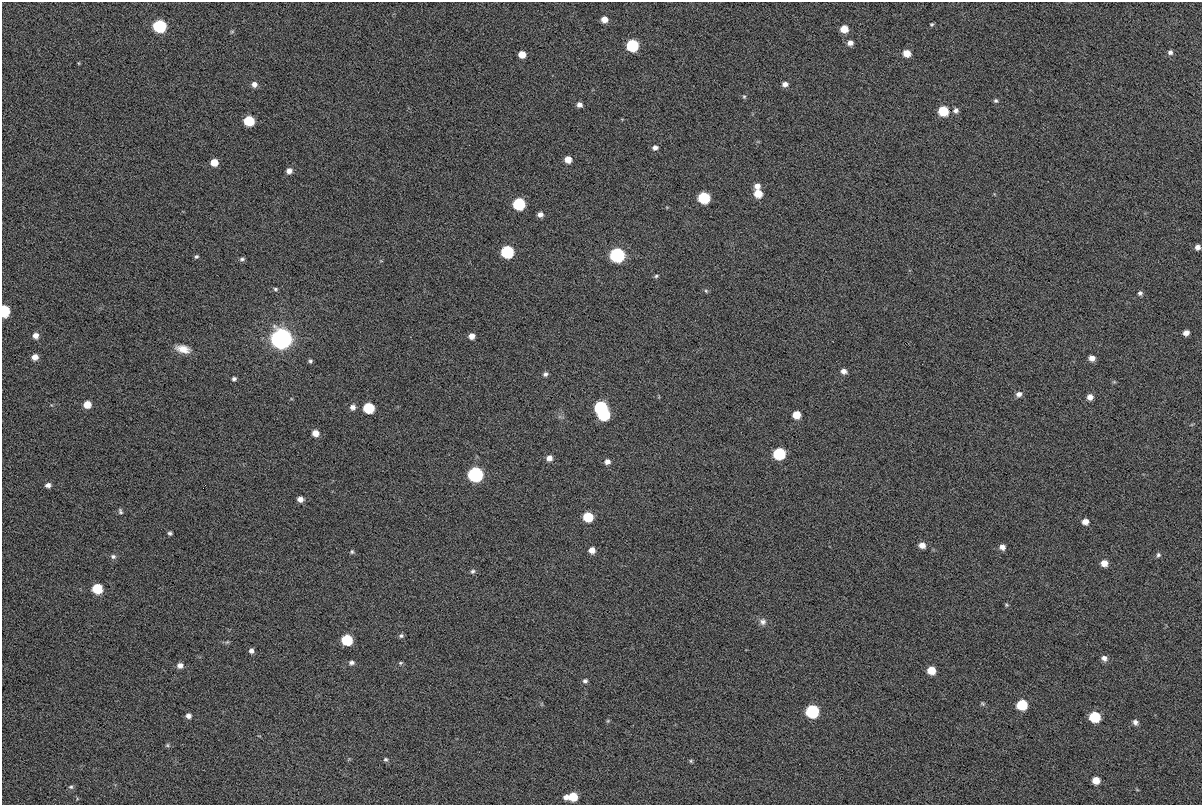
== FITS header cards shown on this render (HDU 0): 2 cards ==
NAXIS1  =                 1200
NAXIS2  =                  803

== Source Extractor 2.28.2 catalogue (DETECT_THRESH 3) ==
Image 1200 x 803 px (HDU 0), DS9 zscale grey, 1 PNG px = 1 image px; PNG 1204 x 807 px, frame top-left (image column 1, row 803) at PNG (2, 2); no overlay
Background 198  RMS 4.4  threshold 13.3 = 3 sigma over >= 5 px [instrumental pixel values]
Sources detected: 102; all 102 listed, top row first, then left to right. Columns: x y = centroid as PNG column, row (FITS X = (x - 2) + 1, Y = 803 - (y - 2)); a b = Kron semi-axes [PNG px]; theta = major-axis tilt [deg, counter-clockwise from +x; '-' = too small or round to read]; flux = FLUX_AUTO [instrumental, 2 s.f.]
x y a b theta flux
604 19 5 5 - 2500
932 24 5 4 - 400
159 26 7 7 - 40000
844 29 6 6 - 4500
232 32 6 4 1 310
850 43 6 6 - 1600
632 45 7 7 - 30000
1170 52 7 6 - 990
907 53 6 5 - 3800
522 54 6 5 - 3800
254 84 6 5 - 1400
785 84 6 6 - 1400
744 96 5 5 - 410
996 101 5 5 - 540
579 105 6 5 - 1300
956 110 7 6 - 1100
943 111 7 6 - 13000
249 121 7 6 - 15000
655 148 6 5 - 1100
568 159 6 5 - 3100
214 162 6 5 - 3800
289 171 5 5 - 1500
757 186 6 6 - 1900
758 193 7 6 - 5300
704 198 7 7 - 24000
519 204 7 7 - 30000
540 214 6 5 - 1300
1197 247 5 5 - 1400
507 252 7 7 - 36000
617 255 7 7 - 73000
196 257 4 4 - 440
242 259 7 4 9 600
656 276 6 4 18 480
275 289 5 4 - 460
706 291 5 5 - 460
1140 293 6 6 - 740
4 311 7 5 -85 23000
1186 333 5 5 - 1800
36 336 6 6 - 1600
471 336 5 5 - 1800
281 339 8 7 - 380000
183 349 13 7 -14 3200
35 357 6 6 - 2100
1092 358 6 5 - 2100
310 361 5 4 - 530
844 371 6 5 - 1400
545 374 6 5 - 850
234 379 4 4 - 660
1019 394 6 6 - 1300
1090 397 6 6 - 1900
87 404 7 7 - 4200
353 407 6 6 - 1200
601 407 7 6 - 38000
368 408 7 6 - 17000
604 414 7 7 - 29000
796 415 6 6 - 4900
315 433 5 5 - 2800
779 454 7 7 - 29000
549 458 7 7 - 1800
607 462 6 6 - 1500
475 474 7 7 - 81000
48 485 8 7 - 1400
300 499 5 5 - 1600
120 511 8 5 -73 660
588 517 7 6 - 12000
1085 522 6 5 - 2000
170 533 4 3 - 510
922 545 6 5 - 2000
1002 547 6 5 - 1500
592 550 6 6 - 2400
352 552 5 4 - 450
1158 555 6 5 - 580
113 556 8 6 0 920
1104 563 6 6 - 2800
473 571 6 5 - 670
97 589 7 6 - 14000
1006 605 5 4 - 370
763 622 9 8 - 1200
401 636 7 5 12 680
347 640 7 6 - 20000
227 642 6 4 42 380
251 651 5 5 - 970
1104 658 7 6 - 1300
351 663 6 5 - 900
401 663 6 4 20 420
180 665 6 6 - 1500
931 670 6 6 - 5900
585 681 6 5 - 700
982 704 7 4 -45 370
1022 705 7 7 - 15000
812 711 7 7 - 42000
188 716 5 5 - 1300
1095 717 7 7 - 17000
608 721 5 4 - 330
1135 722 6 5 - 1100
167 745 5 4 - 400
386 759 5 5 - 520
691 761 5 4 - 390
1096 780 6 6 - 4000
71 787 6 5 - 540
566 797 5 5 - 1400
573 797 7 6 - 7500
At the frame edge (FLAGS 8, measured only in part): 1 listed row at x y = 4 311